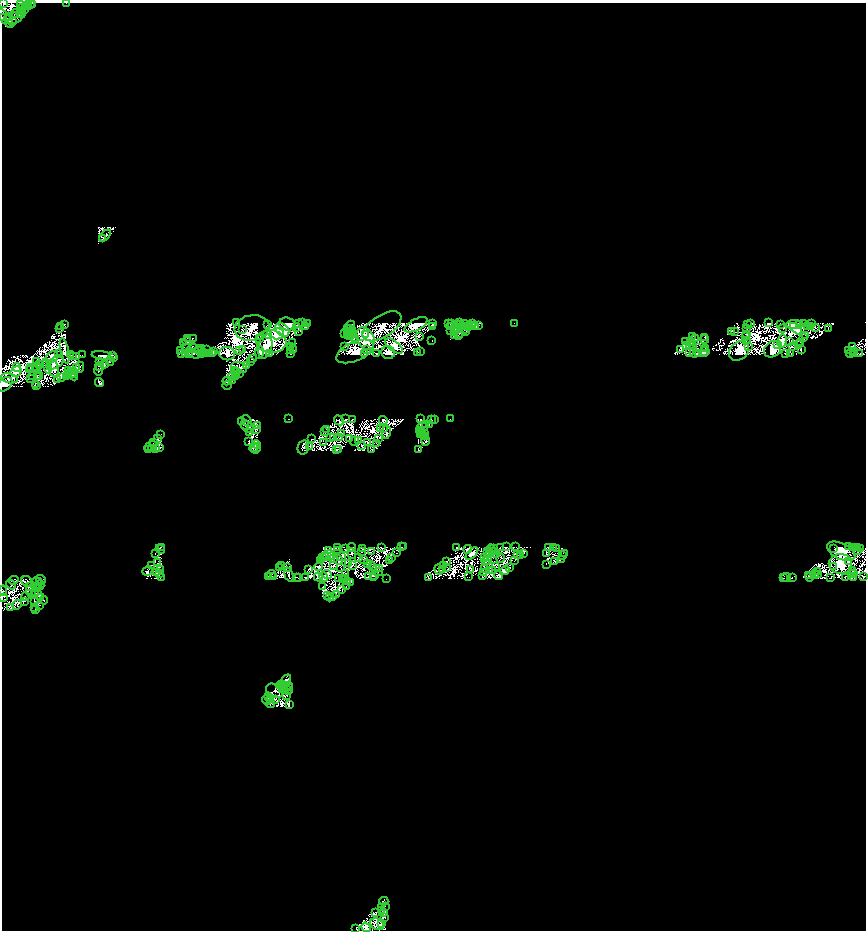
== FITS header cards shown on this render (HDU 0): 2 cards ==
NAXIS1  =                 1728
NAXIS2  =                 1856

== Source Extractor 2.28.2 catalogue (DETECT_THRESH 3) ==
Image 1728 x 1856 px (HDU 0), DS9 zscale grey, zoomed out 1/2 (1 PNG px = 2 x 2 image px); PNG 868 x 932 px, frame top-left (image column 1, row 1855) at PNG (2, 3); each listed source drawn as its Kron ellipse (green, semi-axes under 4 px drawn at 4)
Background 0.0663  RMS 7.8e-06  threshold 2.34e-05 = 3 sigma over >= 5 px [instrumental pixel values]
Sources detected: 1308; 741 cannot appear on this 1/2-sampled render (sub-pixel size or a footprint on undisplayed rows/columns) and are neither listed nor drawn; of the other 567, the 500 brightest by FLUX_AUTO listed and drawn (67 fainter detections omitted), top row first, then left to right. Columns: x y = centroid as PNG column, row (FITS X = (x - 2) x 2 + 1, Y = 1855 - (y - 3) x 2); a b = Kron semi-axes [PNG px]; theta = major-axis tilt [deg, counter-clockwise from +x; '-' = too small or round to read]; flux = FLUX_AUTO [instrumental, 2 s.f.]
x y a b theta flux
3 3 2 2 - 9.9
21 3 2 1 - 2.6
28 3 2 1 - 5.9
31 3 3 2 - 11
66 3 3 2 - 2.3
33 4 2 2 - 8.1
25 7 2 2 - 2.7
29 7 4 3 - 17
21 9 5 3 - 3.6
25 10 3 2 - 15
23 11 4 2 - 7.2
15 13 5 3 - 7.4
21 14 4 4 - 16
9 16 2 2 - 9.5
2 18 2 1 - 7.9
5 18 12 4 -53 18
13 18 9 5 12 60
12 22 3 2 - 11
105 235 7 2 44 1.8
102 239 2 1 - 3.3
459 322 3 1 - 1.5
236 323 3 1 - 5.5
298 323 3 2 - 2.2
302 323 2 1 - 3
449 323 2 1 - 4.5
451 323 3 2 - 1.1
472 323 2 2 - 3.3
514 323 2 1 - 2
769 323 3 2 - 9.3
803 323 3 3 - 100
287 324 8 6 -13 330
307 324 3 1 - 3.3
433 324 3 3 - 12
465 324 2 1 - 1.3
751 324 2 2 - 1.1
780 324 2 1 - 1.5
794 324 8 4 2 280
811 324 3 2 - 3.4
65 325 3 2 - 9.1
267 325 2 1 - 1.9
351 325 4 2 - 21
416 325 12 5 28 860
457 325 2 1 - 4.1
461 325 2 1 - 1.1
747 325 2 1 - 3.5
800 325 4 3 - 380
305 326 2 1 - 3.4
382 326 22 11 33 370
450 326 2 1 - 3.3
466 326 2 1 - 2.4
472 326 3 1 - 2.7
476 326 2 2 - 6.3
478 326 2 1 - 2.2
808 326 2 1 - 4.6
60 327 2 1 - 4.3
296 327 2 1 - 3.9
432 327 4 2 - 8.3
457 327 2 1 - 6.7
468 327 4 3 - 8.2
810 327 3 2 - 3.5
252 328 17 13 8 240
349 328 2 1 - 1.5
747 328 3 2 - 2.7
815 328 2 1 - 5.3
828 328 2 1 - 4
59 329 2 1 - 1.6
347 329 2 1 - 1.2
465 329 2 2 - 6
783 329 2 1 - 2.2
796 329 7 4 -42 200
242 330 3 1 - 3.9
282 330 8 6 -43 990
298 331 3 1 - 1.3
353 331 3 1 - 2.7
450 331 4 1 - 7.1
466 331 3 2 - 12
732 331 3 1 - 1.4
734 331 2 1 - 1.7
454 332 3 2 - 7.1
348 333 2 1 - 1.8
351 333 2 1 - 2.1
459 333 3 2 - 3.1
268 334 4 2 - 10
277 334 7 5 -2 760
345 334 4 2 - 5.8
366 334 2 2 - 260
746 334 2 1 - 3.7
347 335 2 1 - 3.9
349 335 3 2 - 2.5
458 335 2 1 - 2.7
352 336 2 2 - 4.3
419 336 3 3 - 16
455 336 4 2 - 3
692 336 3 2 - 9.3
806 336 2 1 - 1.5
354 337 3 1 - 2
705 337 2 2 - 6.9
745 337 2 1 - 3.3
188 338 3 1 - 4.1
193 338 2 1 - 2.4
365 338 12 8 -64 2500
804 338 3 2 - 3
260 339 2 2 - 7
695 339 4 2 - 3.3
705 339 4 1 - 3.5
432 340 2 1 - 3.2
746 340 2 1 - 1.9
186 341 4 3 - 9.2
271 341 15 11 -6 220
355 341 2 1 - 2.7
691 341 2 1 - 3.9
782 341 7 4 79 310
686 342 2 1 - 5.3
789 342 2 1 - 2
801 342 4 2 - 2.1
184 343 2 2 - 5.3
292 343 2 1 - 8.1
689 344 3 1 - 4
777 344 3 3 - 160
799 344 2 1 - 1.2
687 345 2 1 - 4.1
693 345 2 1 - 1.8
192 346 2 1 - 1.1
265 346 12 6 76 460
345 346 2 2 - 1.3
394 346 10 5 -38 550
749 346 2 1 - 1.8
853 346 2 1 - 6.9
187 347 2 1 - 3
290 347 3 2 - 15
793 347 3 1 - 7.7
202 348 2 2 - 5.7
697 348 3 2 - 6.6
193 349 6 2 17 6.4
207 349 3 1 - 2.6
366 349 2 1 - 3.4
705 349 2 2 - 9.1
772 349 9 7 35 2400
801 349 4 2 - 7.9
181 350 3 2 - 11
198 350 4 3 - 8.9
242 350 2 1 - 1.5
290 350 3 2 - 3.6
294 350 2 2 - 6.6
680 350 4 2 - 10
65 351 13 4 -79 180
202 351 2 2 - 12
213 351 2 1 - 3.7
240 351 2 1 - 3.1
355 351 20 9 23 230
739 351 11 8 40 910
849 351 2 1 - 3.6
855 351 2 1 - 2
259 352 6 4 90 170
420 352 2 1 - 7.3
690 352 2 1 - 2.4
705 352 5 3 - 64
185 353 2 1 - 4.2
201 353 2 1 - 2.2
204 353 3 2 - 18
377 353 4 1 - 17
388 353 7 6 - 340
417 353 3 3 - 9.1
694 353 5 2 - 8
853 353 2 1 - 2.6
58 354 2 1 - 3
70 354 2 1 - 1.9
182 354 2 1 - 2
189 354 2 1 - 4.4
193 354 7 2 -26 23
207 354 2 2 - 8.7
210 354 3 2 - 1.6
213 354 2 1 - 1.7
227 354 8 6 -9 390
270 354 2 1 - 5
291 354 2 1 - 2.5
365 354 2 1 - 5.1
698 354 2 1 - 1.8
704 354 3 1 - 17
785 354 3 1 - 4.7
791 354 2 1 - 2.6
850 354 4 2 - 6.3
860 354 2 2 - 20
82 355 2 1 - 6.5
101 355 10 4 -8 220
112 355 3 2 - 6.9
73 356 2 1 - 6.6
77 356 3 1 - 1.5
52 357 7 5 38 95
113 358 3 1 - 3.7
252 359 3 2 - 7.8
110 361 4 2 - 15
251 361 2 1 - 5
37 362 3 2 - 1.6
100 362 2 1 - 3
55 363 10 5 32 240
39 364 2 1 - 3.8
105 364 4 3 - 6.1
47 366 7 4 -73 500
100 366 4 2 - 8.2
247 366 2 1 - 3.8
17 367 4 4 - 320
37 367 4 3 - 20
76 367 4 3 - 3.3
80 367 5 2 - 14
239 367 8 5 -18 21
30 368 2 1 - 1.9
54 368 9 5 -80 130
29 369 2 1 - 5.2
35 369 2 1 - 1.1
98 370 5 2 - 11
16 371 6 5 - 500
68 371 2 1 - 3
72 371 2 1 - 1.1
234 371 3 2 - 11
236 372 4 2 - 18
69 373 2 2 - 1.3
239 373 2 2 - 5.4
72 374 3 2 - 4
75 374 3 1 - 5.9
32 375 2 1 - 2.2
39 375 4 3 - 25
67 375 4 1 - 5.3
74 376 4 2 - 11
233 376 6 3 29 1.2
37 377 3 1 - 4.9
61 377 2 1 - 3.9
66 377 2 1 - 1.8
235 377 3 2 - 5.2
9 378 9 4 -11 93
30 379 4 2 - 5.2
58 380 2 1 - 1.9
232 380 4 2 - 6.2
227 381 4 3 - 4.8
99 383 4 2 - 27
5 384 8 6 41 570
35 385 3 2 - 7.4
227 385 5 2 - 4.5
37 386 2 2 - 7.9
288 419 3 1 - 4.5
345 419 2 2 - 12
352 419 4 2 - 7.2
420 419 2 1 - 6.6
434 419 2 1 - 6.3
451 419 2 1 - 8.4
339 420 5 3 - 10
383 420 4 4 - 46
432 420 4 1 - 2
247 421 6 4 -55 13
242 422 3 2 - 7.7
425 424 3 2 - 7.3
245 425 5 2 - 7.9
257 425 2 2 - 3.3
429 425 2 1 - 2.1
248 427 7 5 -23 26
422 427 5 3 - 12
256 429 2 2 - 2.4
381 429 2 1 - 2.7
384 429 2 1 - 2.4
327 430 3 1 - 3.1
325 431 2 1 - 2.5
420 431 3 1 - 6.2
250 432 2 2 - 14
386 432 7 2 80 1.6
342 433 2 1 - 1.5
422 433 4 1 - 11
161 434 2 1 - 4.1
424 434 4 2 - 9
421 435 2 1 - 5.4
425 436 4 2 - 14
330 437 2 1 - 1.8
157 438 3 2 - 12
333 438 3 2 - 1.6
339 438 3 2 - 10
311 439 2 1 - 6.1
349 439 3 2 - 1.7
379 439 4 1 - 1.6
425 440 5 2 - 6.5
355 441 5 2 - 2.7
358 441 2 1 - 4.3
249 442 4 2 - 9.9
153 443 3 1 - 3.1
323 443 3 1 - 3.9
368 443 2 2 - 9
256 444 4 2 - 9
377 444 2 1 - 2.8
361 445 4 2 - 16
150 446 7 2 27 2.5
310 446 2 1 - 1.2
160 447 2 2 - 2.2
303 447 7 5 77 18
152 448 4 3 - 8
254 448 4 2 - 24
256 448 5 3 - 27
156 449 3 1 - 3.8
336 449 2 2 - 10
339 449 2 1 - 3.8
371 449 3 1 - 4.5
148 450 2 2 - 2.2
419 450 2 1 - 5.8
516 546 2 1 - 2.8
848 546 2 1 - 4.3
161 547 2 1 - 2
338 547 3 2 - 2.2
352 547 4 3 - 490
402 547 3 1 - 5.4
404 547 2 2 - 3.4
457 547 3 2 - 3.1
507 547 3 1 - 2.6
548 547 3 1 - 3.9
554 547 2 1 - 1.4
855 547 2 2 - 3.2
858 547 4 2 - 1.3
362 548 4 2 - 9.7
381 548 4 3 - 9.4
500 548 2 2 - 3.9
556 548 2 1 - 2.5
834 548 2 1 - 1.4
853 548 3 2 - 5.4
861 548 2 1 - 2
160 549 5 2 - 2.8
346 549 3 2 - 4.3
468 549 4 3 - 61
491 549 5 3 - 6.6
494 549 4 1 - 1.7
328 550 4 1 - 3.7
337 550 3 1 - 1.9
361 551 3 2 - 4.1
372 551 2 1 - 5.6
495 551 3 1 - 7.4
841 551 15 8 -25 1100
857 551 2 1 - 5
487 552 2 2 - 15
490 552 4 2 - 2.4
155 553 3 1 - 2.9
396 553 2 1 - 5.5
523 553 3 1 - 3.7
546 553 4 2 - 5.7
564 553 2 1 - 1.5
352 554 5 2 - 5
472 554 8 4 45 240
496 554 2 1 - 2.4
517 554 3 2 - 3.8
563 555 3 2 - 7.6
329 556 5 5 - 170
521 556 3 2 - 5.9
325 557 3 1 - 2.1
342 557 3 3 - 8.7
391 557 2 2 - 3.4
488 557 2 1 - 3.1
322 558 3 1 - 6
359 558 4 2 - 5.2
485 558 3 2 - 1.2
501 558 5 1 - 1.2
333 559 3 1 - 2.3
562 559 2 1 - 1.1
321 560 2 1 - 1.2
338 560 5 3 - 1.9
363 560 3 1 - 3.4
389 560 3 2 - 7.2
487 560 3 1 - 2.4
515 560 3 1 - 5.7
485 561 3 1 - 3.1
848 561 3 2 - 2.4
446 562 4 2 - 11
555 562 2 2 - 2.1
157 563 2 1 - 1.6
348 564 2 1 - 2.9
367 564 4 2 - 4
370 564 3 1 - 4.1
840 564 11 10 - 1400
152 565 2 1 - 4.9
353 565 2 2 - 4.1
546 565 2 1 - 1.2
281 566 3 1 - 5.8
333 566 4 2 - 11
373 566 2 1 - 3.2
444 566 4 2 - 10
280 567 2 1 - 1.4
318 567 4 3 - 7.6
447 567 2 1 - 2.7
496 567 2 2 - 6.9
509 567 3 2 - 11
833 567 2 1 - 3.3
287 568 2 1 - 8
341 568 2 1 - 2.1
485 568 2 1 - 2.6
160 569 2 1 - 3.7
379 569 2 1 - 3.6
439 569 5 3 - 21
442 569 2 1 - 2.3
308 570 2 1 - 8.2
471 570 2 1 - 1.5
492 570 2 1 - 4.8
853 570 4 2 - 11
147 571 5 3 - 19
490 571 2 1 - 2.7
505 571 5 3 - 6.2
378 572 5 2 - 8
483 572 2 1 - 1.7
818 572 4 2 - 12
157 573 3 2 - 6.8
159 573 4 3 - 6.1
852 573 2 1 - 1.8
854 573 2 1 - 2.6
346 574 2 2 - 7.7
818 574 2 1 - 5.4
271 575 5 2 - 5.6
289 575 7 3 -71 33
327 575 5 4 - 310
499 575 4 3 - 21
808 575 2 1 - 8
815 575 4 2 - 4.6
273 576 2 2 - 4.3
368 576 3 1 - 1.4
374 576 2 2 - 4.6
483 576 4 3 - 14
161 577 2 1 - 3.7
268 577 4 2 - 6.7
296 577 2 1 - 1.9
306 577 3 2 - 13
318 577 5 3 - 310
324 577 5 3 - 48
469 577 2 1 - 2.8
786 577 5 1 - 8.5
792 577 3 2 - 5.8
810 577 5 3 - 6.6
830 577 3 2 - 3.1
853 577 3 2 - 2.4
864 577 3 2 - 7.2
298 578 2 1 - 1.5
374 578 2 2 - 7.8
428 578 2 1 - 8.2
783 578 2 1 - 4.9
845 578 2 1 - 2.9
41 579 5 2 - 2
339 579 3 1 - 1.8
343 579 2 1 - 3.1
345 579 2 2 - 4
386 579 2 1 - 3
14 580 5 3 - 10
27 581 6 4 -25 34
36 582 5 3 - 14
348 582 4 2 - 6.5
350 582 2 1 - 1.1
11 584 6 3 -47 12
40 585 5 3 - 21
30 586 4 4 - 21
38 587 2 1 - 4.2
323 587 2 1 - 1.3
346 587 4 1 - 2.3
36 589 4 3 - 11
342 590 4 1 - 2.9
3 591 5 2 - 10
31 592 7 3 -63 18
34 594 2 1 - 2.2
38 595 7 3 -40 18
336 595 3 1 - 6.9
25 596 4 4 - 9.4
327 596 2 2 - 10
332 596 4 2 - 7.2
2 597 4 1 - 6
40 597 3 2 - 7.3
330 597 4 2 - 23
44 600 4 2 - 7.9
25 601 2 1 - 4.9
34 601 3 2 - 8.1
17 605 5 3 - 12
40 605 2 1 - 4.2
35 607 2 1 - 3.9
11 608 3 3 - 8.5
35 609 3 2 - 7
286 680 6 4 51 8.8
283 684 2 1 - 9.2
280 685 4 4 - 28
289 685 2 1 - 1.5
289 687 2 1 - 2.6
283 688 2 1 - 3.7
287 689 3 1 - 1.7
283 690 2 1 - 2.1
274 691 9 6 -32 2.1
288 691 2 1 - 2.9
286 695 2 1 - 1.8
268 697 3 2 - 6.2
275 699 4 2 - 11
267 700 5 2 - 9.9
271 700 3 3 - 8.5
271 704 4 3 - 16
289 704 3 2 - 49
384 901 4 3 - 6.6
381 907 3 1 - 3.9
386 907 2 1 - 1.8
382 910 3 1 - 4.4
384 912 2 1 - 2.1
376 913 2 2 - 10
384 917 3 1 - 5.1
381 923 2 1 - 9
377 924 7 5 -27 230
366 927 5 4 - 170
356 928 3 1 - 6.2
At the frame edge (FLAGS 8, measured only in part): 10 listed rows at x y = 3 3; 28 3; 31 3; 66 3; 2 18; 5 384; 864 577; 3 591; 2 597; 366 927
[67 fainter detections neither listed nor drawn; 741 sub-pixel or undisplayed-footprint detections neither listed nor drawn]